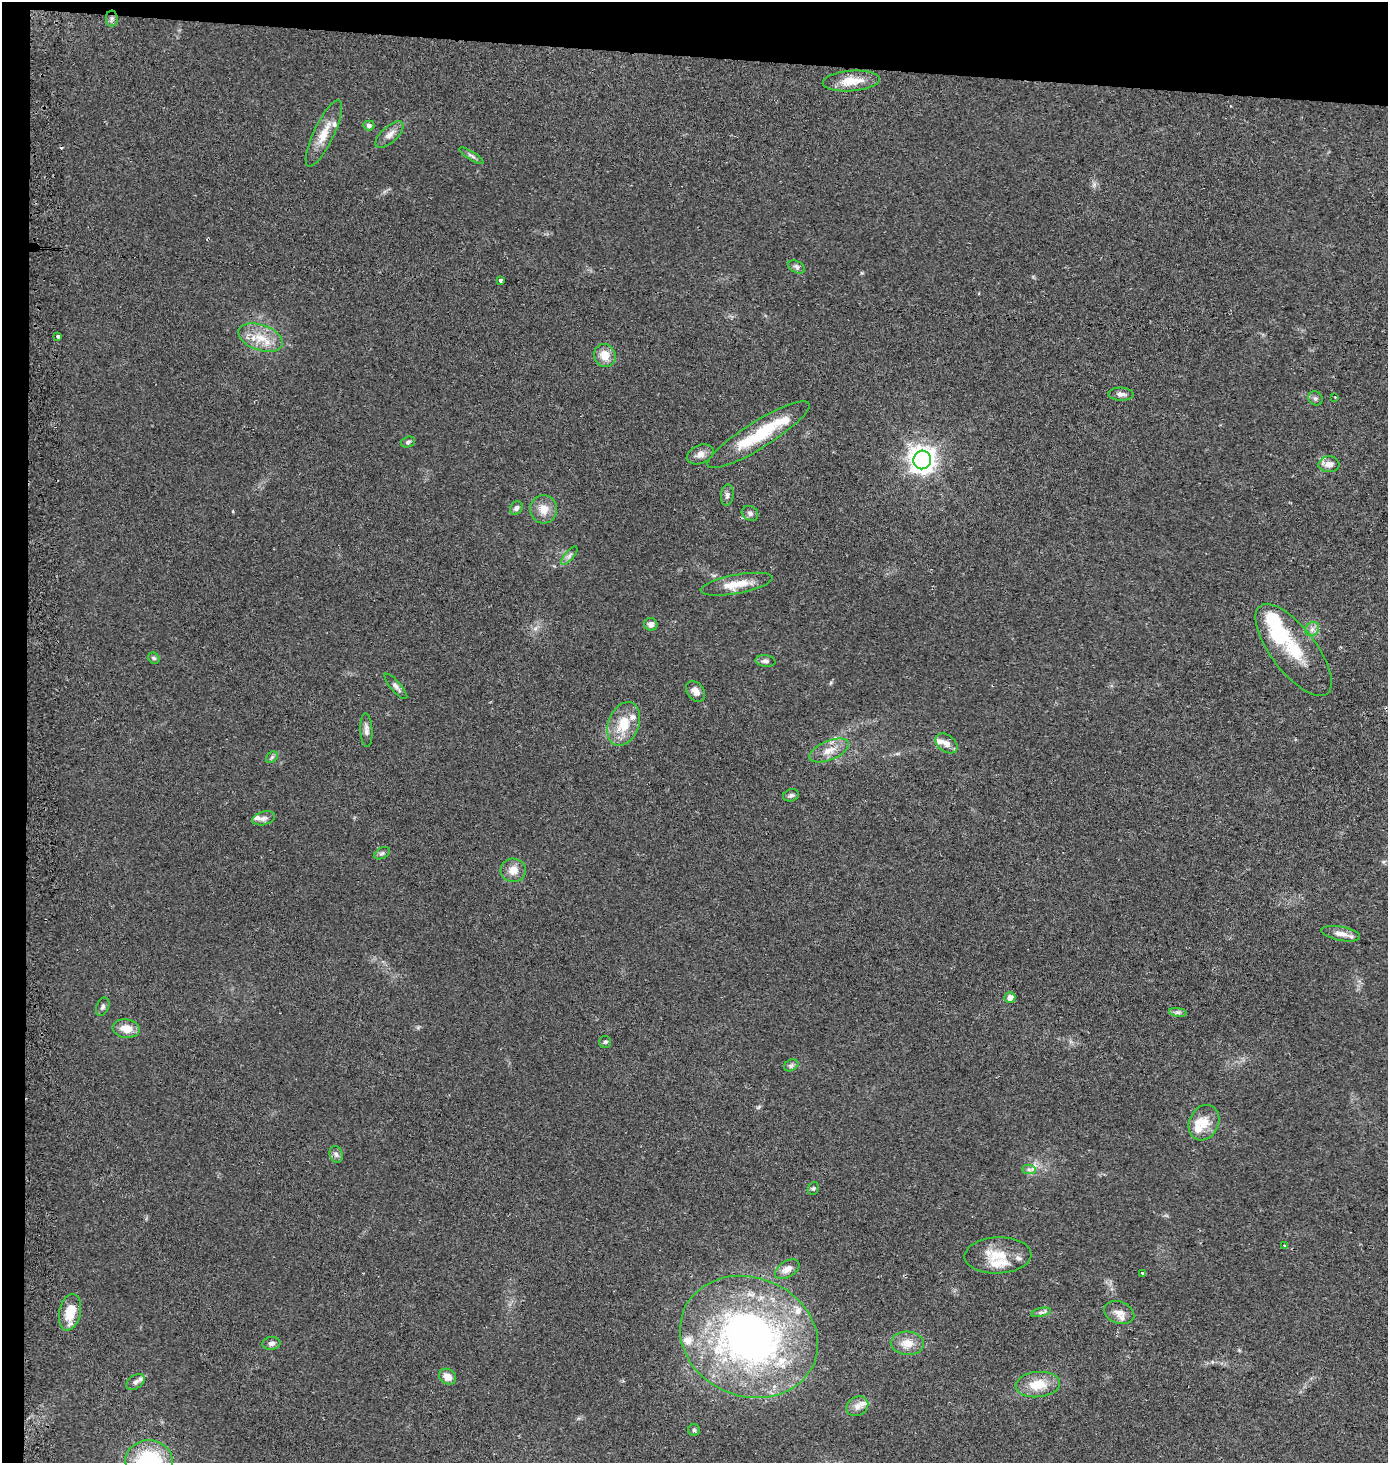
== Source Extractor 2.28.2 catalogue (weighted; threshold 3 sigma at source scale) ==
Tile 1 of 3 x 3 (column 1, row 1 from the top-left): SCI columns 262-1647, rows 2932-4392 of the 4700 x 4392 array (HDU 1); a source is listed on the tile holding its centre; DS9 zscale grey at full resolution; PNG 1390 x 1465 px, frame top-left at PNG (2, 2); each listed source drawn as its Kron ellipse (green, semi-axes under 4 px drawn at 4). Shown black and unused: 6% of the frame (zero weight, under 2 of 3 exposures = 2% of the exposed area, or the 3 px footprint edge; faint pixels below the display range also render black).
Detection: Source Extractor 2.28.2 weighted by HDU 2 'WHT'; one run over the whole footprint, this tile lists its part. Background 0.0544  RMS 0.0081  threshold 0.0365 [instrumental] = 3 sigma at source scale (4.5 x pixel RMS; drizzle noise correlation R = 1.50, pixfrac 1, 0.0396/0.0396 arcsec/px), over >= 5 px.
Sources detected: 83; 1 cosmic-ray / hot-pixel residue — neither listed nor drawn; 14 inside a brighter listed object's ellipse — not listed separately; the other 68 listed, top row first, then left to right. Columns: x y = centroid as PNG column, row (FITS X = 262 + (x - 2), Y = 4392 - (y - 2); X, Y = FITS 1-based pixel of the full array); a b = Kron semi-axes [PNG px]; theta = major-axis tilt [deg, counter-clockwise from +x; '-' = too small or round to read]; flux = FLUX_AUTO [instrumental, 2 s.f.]
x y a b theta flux
112 18 8 6 89 2.3
851 81 28 10 4 15
369 125 5 5 - 2.2
324 133 36 10 65 14
389 135 17 8 42 5.6
471 156 14 4 -32 2.2
797 267 9 5 -28 2.2
500 280 3 3 - 32
58 336 3 3 - 2.3
260 338 23 12 -19 17
605 356 11 10 - 10
1121 394 12 6 -2 3.3
1335 397 2 2 - 0.7
1315 398 7 6 - 2
758 435 59 13 32 41
408 442 7 5 17 1.7
700 454 14 9 24 5.5
922 460 9 8 - 670
1329 464 10 8 4 5.4
727 495 11 6 85 2.9
516 508 7 6 - 2.7
544 509 14 13 - 9.5
750 513 8 7 - 2.5
569 556 11 4 50 2.5
737 584 36 9 11 15
651 624 7 6 - 3.5
1312 629 8 6 45 3.2
1294 650 55 22 -53 39
154 658 6 5 - 1.3
765 661 10 6 -7 2.5
396 686 16 5 -49 3
695 691 11 8 -52 4.8
624 724 22 15 69 20
366 730 17 6 -87 3.8
946 743 12 8 -37 4.8
829 750 21 9 22 9.9
272 757 6 5 - 1.4
791 795 8 6 16 2
263 818 11 6 15 3.3
382 853 8 5 30 1.8
513 870 12 12 - 7.8
1341 934 19 7 -11 6.5
1010 998 5 5 - 4.6
103 1007 10 6 65 2.1
1178 1012 9 4 -9 2
126 1029 13 9 -9 10
605 1042 6 6 - 1.5
791 1065 7 5 29 1.9
1204 1123 18 14 64 12
336 1154 8 6 -72 2.5
1029 1170 7 4 0 1.9
813 1188 6 5 - 1.4
1285 1245 3 3 - 2
998 1255 33 18 2 22
787 1269 13 8 32 5.4
1142 1273 3 3 - 3
70 1312 18 10 78 17
1041 1312 10 4 13 2.1
1119 1313 15 11 -19 6.2
749 1337 70 59 -22 370
271 1343 9 6 7 2.8
907 1343 16 11 -4 9.8
448 1377 9 7 -35 7
135 1382 10 6 34 3
1038 1385 22 12 5 18
857 1406 11 9 33 5.3
694 1430 6 5 - 1.4
149 1461 24 21 0 68
Isophote crosses this tile's border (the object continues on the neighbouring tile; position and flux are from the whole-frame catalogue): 1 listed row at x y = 149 1461